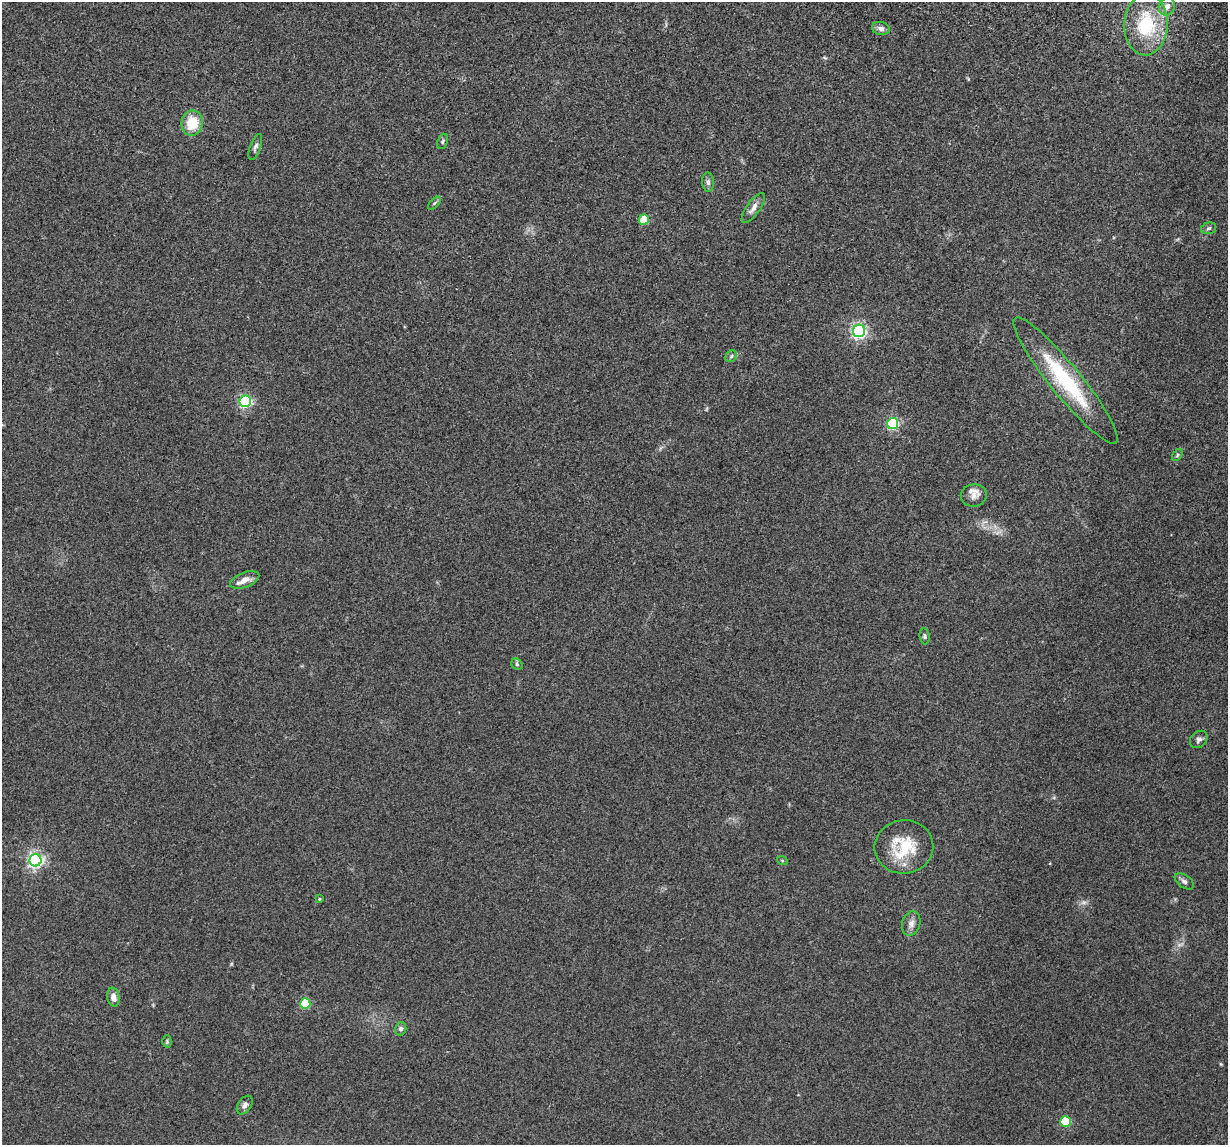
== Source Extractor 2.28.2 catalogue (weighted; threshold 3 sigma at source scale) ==
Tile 10 of 4 x 4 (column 2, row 3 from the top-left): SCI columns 1260-2485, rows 1380-2522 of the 4974 x 5163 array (HDU 1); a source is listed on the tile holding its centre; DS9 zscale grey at full resolution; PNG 1230 x 1147 px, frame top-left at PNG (2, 2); each listed source drawn as its Kron ellipse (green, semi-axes under 4 px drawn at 4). Shown black and unused: <1% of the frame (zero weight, under 3 of 5 exposures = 6% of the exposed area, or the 3 px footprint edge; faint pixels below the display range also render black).
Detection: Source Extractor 2.28.2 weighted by HDU 2 'WHT'; one run over the whole footprint, this tile lists its part. Background 0.0377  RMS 0.0053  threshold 0.0237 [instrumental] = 3 sigma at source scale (4.5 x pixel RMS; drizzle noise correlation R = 1.50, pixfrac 1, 0.05/0.05 arcsec/px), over >= 5 px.
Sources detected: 36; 1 too faint to see at this stretch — neither listed nor drawn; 1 inside a brighter listed object's ellipse — not listed separately; the other 34 listed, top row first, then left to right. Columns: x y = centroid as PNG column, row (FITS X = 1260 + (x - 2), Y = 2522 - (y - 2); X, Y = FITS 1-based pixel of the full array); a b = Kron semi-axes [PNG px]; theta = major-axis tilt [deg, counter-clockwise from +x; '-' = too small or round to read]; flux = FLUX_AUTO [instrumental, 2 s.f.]
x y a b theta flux
1167 6 9 8 - 2.4
1146 24 31 21 88 30
881 28 9 6 -13 2.3
192 123 12 10 82 13
442 141 8 5 68 0.94
255 147 14 5 71 1.7
708 182 9 6 -87 1.7
434 203 8 3 45 0.77
753 208 17 6 55 3.4
644 220 5 5 - 16
1209 228 8 5 16 1.2
859 331 6 6 - 120
731 356 6 5 - 0.93
1066 381 80 15 -51 43
245 401 6 5 - 84
893 424 6 5 - 69
1177 455 7 3 54 0.69
974 496 13 11 8 3.7
245 580 15 7 21 4.6
924 636 8 5 -84 0.92
517 664 6 5 - 0.84
1199 739 10 7 45 1.7
904 847 29 26 7 22
35 860 6 6 - 150
782 860 5 3 - 0.49
1184 881 11 6 -36 1.6
319 899 3 3 - 0.45
911 924 12 9 72 2.9
113 997 9 6 -79 3.3
305 1004 5 5 - 24
401 1029 7 5 75 1.2
167 1041 6 4 89 0.69
245 1105 10 6 56 1.9
1065 1121 5 5 - 29